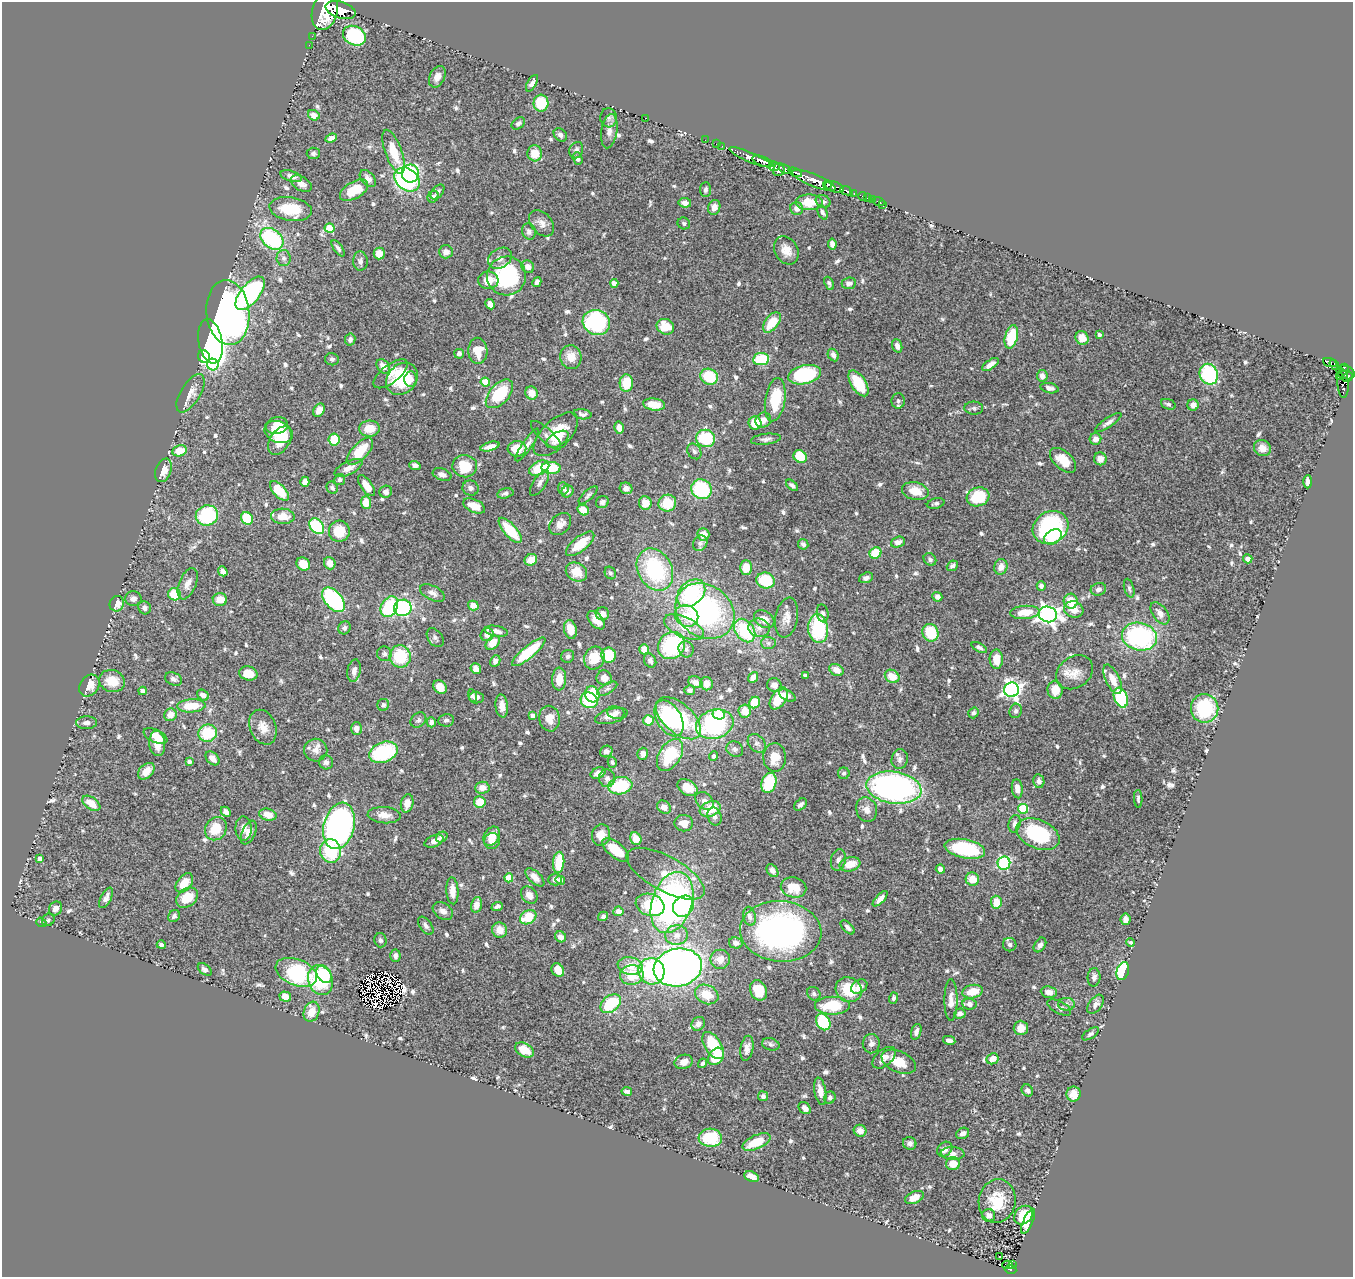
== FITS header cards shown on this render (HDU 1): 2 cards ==
NAXIS1  =                 1351
NAXIS2  =                 1275

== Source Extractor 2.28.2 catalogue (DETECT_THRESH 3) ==
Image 1351 x 1275 px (HDU 1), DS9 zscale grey, 1 PNG px = 1 image px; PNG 1355 x 1279 px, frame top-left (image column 1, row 1275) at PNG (2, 2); each listed source drawn as its Kron ellipse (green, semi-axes under 4 px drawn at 4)
Background 1.4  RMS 0.031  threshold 0.0931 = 3 sigma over >= 5 px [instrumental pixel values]
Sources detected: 740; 9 with non-positive FLUX_AUTO (blend fragments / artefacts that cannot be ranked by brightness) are neither listed nor drawn; of the other 731, the 500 brightest by FLUX_AUTO listed and drawn (231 fainter detections omitted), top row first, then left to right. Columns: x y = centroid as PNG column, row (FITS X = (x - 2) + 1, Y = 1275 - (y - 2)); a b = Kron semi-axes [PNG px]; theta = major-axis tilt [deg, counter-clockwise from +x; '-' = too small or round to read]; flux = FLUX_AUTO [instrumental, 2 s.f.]
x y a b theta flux
341 10 16 8 -18 7400
325 11 19 12 76 15000
312 36 2 2 - 11
354 36 12 9 -27 160
309 45 2 2 - 18
437 77 11 7 63 14
532 83 9 4 60 8
541 103 8 7 - 69
314 115 6 5 - 16
609 118 9 8 - 8.4
646 118 3 2 - 40
518 123 7 5 39 5.4
609 131 17 8 82 15
560 135 7 5 -45 6.9
331 138 6 4 21 9.3
705 140 2 2 - 19
716 144 2 2 - 23
722 146 2 2 - 21
576 150 8 6 68 6.7
394 152 23 8 -70 50
313 153 6 5 - 5.4
535 153 8 7 - 33
750 157 23 5 -23 2900
578 159 6 4 -71 6.5
763 161 11 4 -19 3400
774 166 5 5 - 560
785 169 6 4 -21 1500
779 170 6 5 - 580
795 172 7 3 -23 760
410 174 9 8 - 170
291 176 11 5 -17 12
368 179 10 6 -46 10
407 180 14 10 -40 340
814 180 23 6 -22 8700
301 184 11 7 -32 14
827 185 4 3 - 1400
834 187 9 5 -16 2600
354 190 15 8 31 60
705 190 7 5 87 5.2
846 191 6 3 -22 390
437 192 9 5 48 6.5
854 193 4 3 - 390
862 196 4 3 - 120
433 197 6 5 - 8.2
867 198 2 2 - 17
872 200 2 2 - 17
823 201 8 6 -28 5.7
878 201 6 2 -19 20
809 202 13 8 0 46
685 203 6 5 - 13
883 204 3 2 - 14
714 207 7 6 - 15
797 208 6 6 - 13
291 209 21 11 -9 72
822 212 8 4 -66 5.5
542 223 15 10 -47 16
684 223 6 6 - 5.4
329 228 5 4 - 83
529 232 8 7 - 8.6
272 239 13 9 -40 210
832 244 5 4 - 9.3
338 248 9 4 -55 5.9
786 250 15 11 -60 25
446 252 7 6 - 13
379 253 6 5 - 24
284 258 8 7 - 7.6
500 258 12 9 31 14
360 261 9 7 -88 7.7
528 267 7 6 - 13
506 276 19 19 - 180
488 280 10 8 0 28
537 282 5 4 - 7.1
614 283 4 4 - 17
829 283 7 4 -67 5.2
849 283 7 5 6 10
250 293 20 9 51 250
490 304 5 4 - 18
228 313 32 21 -85 790
596 322 14 12 -24 250
772 322 12 6 53 55
665 327 9 7 -23 47
1100 334 4 3 - 6.9
1011 337 12 6 76 94
1082 338 7 6 - 26
350 340 6 5 - 7.2
211 341 22 12 -79 1400
897 346 7 5 -71 11
478 351 13 9 -87 34
459 354 5 5 - 7.5
833 355 6 5 - 9.2
204 357 6 6 - 97
571 357 12 10 -78 28
332 359 7 6 - 5.8
761 359 8 6 6 110
1330 363 7 3 -19 280
213 364 6 5 - 80
990 364 9 4 36 14
1334 365 6 4 -55 440
383 366 8 6 -51 17
1344 368 5 4 - 570
1346 372 9 6 -18 790
391 374 21 9 38 22
1209 374 10 9 - 180
805 375 17 9 12 180
1042 376 6 5 - 15
1339 376 3 2 - 92
709 377 9 7 -29 76
1348 377 5 4 - 710
402 379 17 14 48 100
411 379 7 6 - 14
485 382 4 4 - 56
626 383 8 6 85 52
859 383 14 7 -57 56
1343 383 14 5 -86 480
1050 388 9 5 -13 8.7
190 393 21 10 59 20
531 393 6 6 - 23
499 394 17 9 47 100
775 400 22 10 81 84
898 401 7 6 - 5.7
1168 404 7 5 -22 5.1
654 405 11 6 -7 41
1193 405 5 5 - 16
974 408 9 6 -3 5.7
319 410 7 5 58 17
582 414 9 5 -8 6.8
763 420 8 7 - 16
1108 422 15 4 34 9.5
755 423 6 6 - 46
277 426 11 8 13 25
619 428 6 4 -76 15
369 429 10 8 5 35
279 432 15 10 -22 44
556 434 28 14 44 74
546 435 20 6 -43 11
706 438 9 8 - 120
334 439 6 6 - 48
557 439 12 7 32 22
766 439 15 5 7 8.3
1095 439 6 5 - 16
280 441 15 10 58 55
527 445 19 4 56 12
490 446 10 4 16 13
1262 448 9 7 -30 23
517 449 9 8 - 35
180 451 7 5 13 37
360 451 17 8 46 67
694 451 8 6 -55 7
800 456 7 6 - 59
1100 459 6 6 - 18
1063 460 15 9 -42 40
415 465 6 4 -19 7.3
465 466 12 11 - 59
348 468 15 6 26 19
539 468 11 6 28 77
551 468 9 6 -2 76
163 470 12 7 69 21
442 475 9 6 -19 7.7
340 480 5 5 - 6.8
305 482 5 4 - 15
1308 482 7 4 90 8.8
539 483 15 6 57 10
792 485 7 4 -41 5.6
367 486 12 5 -54 27
332 488 6 5 - 5.9
470 488 8 7 - 7.9
563 488 6 5 - 8.4
626 488 6 5 - 12
701 489 10 9 - 140
279 491 12 6 -47 58
567 491 6 5 - 11
915 491 13 9 -13 34
386 492 6 6 - 7.8
505 493 8 5 14 6
588 495 12 5 44 5.4
978 497 11 9 17 87
602 502 6 6 - 7.1
366 503 6 5 - 32
645 503 7 6 - 26
667 503 9 8 - 60
936 503 9 5 14 5.2
474 506 11 6 -23 26
583 510 6 5 - 32
207 515 11 10 - 150
283 516 12 7 -2 27
247 518 6 5 - 75
560 524 13 9 47 17
317 526 8 6 -49 160
1051 527 18 15 28 260
510 530 16 6 -48 78
339 531 10 10 - 46
703 534 6 6 - 29
1053 537 9 6 33 49
898 542 7 5 21 11
700 543 8 6 55 7.2
580 544 17 7 39 47
803 544 5 5 - 5.6
875 553 6 5 - 55
930 559 7 5 -45 7.8
1248 559 4 4 - 14
531 560 6 5 - 25
330 563 6 5 - 15
303 564 7 6 - 36
952 566 6 4 42 5.7
1001 567 8 6 74 17
746 568 7 6 - 32
655 570 22 17 -61 210
223 571 5 4 - 11
576 572 11 9 -29 36
610 573 6 5 - 5.2
866 578 7 5 21 8.4
766 580 9 8 - 84
188 584 17 8 67 18
1041 586 5 4 - 7
1129 588 10 5 -74 5.1
1098 589 8 6 18 8.6
432 593 13 7 -26 12
691 593 16 11 43 150
174 594 6 6 - 61
937 597 5 4 - 11
133 599 8 7 - 10
220 599 7 6 - 25
333 600 14 8 -49 210
1071 601 7 7 - 43
117 604 8 7 - 22
473 605 5 5 - 19
389 607 11 8 61 140
145 608 7 6 - 7.4
403 608 9 8 - 200
1074 609 10 8 -17 24
705 611 31 26 -35 450
1025 612 15 6 4 40
823 613 9 5 -81 7.5
1160 613 12 7 -55 16
602 614 7 6 - 16
1048 614 9 8 - 1100
687 616 12 10 -28 36
787 618 20 11 80 22
764 619 11 8 -31 22
596 620 11 6 -49 21
684 627 21 10 -25 33
344 628 7 6 - 6.2
759 628 11 9 -14 15
818 629 14 10 -83 140
570 630 9 6 -78 26
496 631 11 5 -11 12
745 631 13 9 -55 120
930 633 9 8 - 79
487 635 7 6 - 11
1139 637 18 13 -13 310
435 638 10 7 -53 6.5
493 643 8 6 48 28
768 643 7 6 - 5.7
671 646 14 12 49 190
979 647 8 4 -26 5.8
644 649 5 4 - 24
686 649 8 7 - 7.7
529 652 21 6 40 94
384 654 7 7 - 6.9
609 655 7 7 - 69
400 656 11 10 - 91
568 656 7 6 - 5.9
594 658 12 10 65 52
996 659 9 6 -89 30
495 661 6 5 - 8.7
650 661 7 6 - 7.6
476 669 5 5 - 16
836 670 7 5 -27 18
354 671 11 6 79 12
1075 672 20 15 36 29
248 673 9 7 -13 29
805 676 4 3 - 6.4
892 676 8 6 -34 36
753 677 6 4 50 17
604 678 8 7 - 19
173 679 9 6 -25 8.6
559 679 11 7 86 30
1113 679 16 7 -64 24
112 681 13 11 -17 40
695 682 7 5 -25 14
707 684 6 6 - 15
774 685 7 6 - 13
89 686 12 9 53 23
440 687 7 6 - 23
607 689 11 5 30 6.4
690 690 5 5 - 6.5
1012 690 7 7 - 910
1055 690 9 7 -85 34
143 691 4 4 - 15
592 694 8 7 - 79
203 695 6 5 - 13
787 695 9 5 -28 9.1
472 696 6 4 -76 5.2
476 697 7 6 - 11
779 698 12 7 55 43
1121 698 10 6 -70 120
589 700 9 7 -26 92
755 703 6 5 - 56
383 705 6 6 - 6
191 706 14 6 3 49
502 706 11 6 -83 16
1205 708 14 14 - 130
745 711 7 6 - 31
1016 711 7 6 - 6
616 712 8 6 -8 9.7
973 713 5 4 - 5.7
719 714 6 5 - 65
170 715 6 6 - 21
533 716 4 4 - 17
611 716 17 7 15 20
669 718 19 12 -58 170
678 718 27 14 -41 180
549 719 13 10 -80 22
418 720 8 7 - 5.8
446 720 8 6 11 6.4
648 720 5 5 - 35
431 722 5 4 - 8.7
87 723 10 6 0 9.8
715 724 19 14 16 260
263 727 18 13 -67 26
356 729 6 5 - 13
208 733 9 8 - 83
155 736 13 6 -26 22
157 743 13 8 -85 32
757 743 10 8 -47 8.8
735 749 9 7 -29 7.5
316 750 12 11 - 18
606 751 6 5 - 11
383 752 15 10 21 160
643 754 6 5 - 16
670 755 18 11 58 110
714 756 4 4 - 7.3
775 757 14 11 -88 39
212 758 8 5 -45 16
900 759 10 8 78 9.6
189 762 4 4 - 6.5
326 762 7 7 - 8.6
612 762 5 4 - 5.5
146 771 10 6 43 19
598 773 8 5 25 14
844 773 6 5 - 5
607 778 9 8 - 9.1
1039 781 7 5 -78 9.1
769 783 10 7 71 96
620 786 12 8 10 110
482 788 7 6 - 16
687 788 11 7 -31 42
894 788 28 16 -8 710
1017 789 9 5 -84 18
1138 799 9 4 -87 5
704 801 10 7 -44 13
480 802 6 6 - 34
91 803 10 6 -35 28
407 803 9 6 77 21
800 805 7 5 42 7.6
664 807 7 6 - 15
710 809 11 7 21 57
1023 809 5 5 - 110
867 810 12 10 -72 15
226 812 6 4 -45 7.2
268 815 9 6 -14 24
384 815 16 8 -4 19
715 817 9 7 -68 10
684 823 9 8 - 24
1015 824 9 6 75 9.5
339 826 23 15 76 870
216 829 12 10 56 50
244 829 12 8 -88 15
249 832 13 6 65 17
1038 834 23 14 -24 160
601 835 11 9 75 26
492 836 10 7 58 23
442 837 6 5 - 7.3
636 839 6 5 - 28
434 841 10 6 24 15
492 841 8 7 - 21
965 849 20 9 -11 140
616 850 16 7 -39 48
331 851 12 10 -83 120
40 859 4 4 - 9.9
838 860 11 7 77 9.2
559 862 10 5 85 64
1004 863 7 6 - 210
850 864 10 7 15 31
940 869 4 4 - 13
772 871 7 5 -51 7.2
665 874 43 17 -29 69
535 877 12 6 -43 16
509 878 4 4 - 57
555 879 7 6 - 8.4
972 879 6 6 - 31
560 880 5 4 - 5.9
184 883 11 7 51 36
794 887 13 10 -12 39
452 891 13 6 -86 23
529 895 9 7 -50 12
106 898 11 5 63 10
187 898 12 9 38 47
880 899 10 4 46 13
672 902 31 20 71 640
996 902 6 5 - 32
476 905 8 5 75 17
650 905 14 11 -18 110
497 906 6 4 23 6.3
683 906 11 9 43 140
56 909 7 6 - 13
443 911 11 7 -33 12
618 911 5 5 - 13
174 916 6 5 - 6.1
603 916 5 4 - 5.5
750 916 9 6 -80 9
528 917 9 6 32 55
1125 919 6 5 - 12
48 920 7 5 44 5.1
41 922 5 4 - 5.4
426 926 10 6 -53 7.4
848 927 9 4 -45 6.4
500 930 8 7 - 26
781 931 41 30 -5 600
677 935 11 10 - 20
560 937 6 5 - 12
380 940 7 6 - 6.2
1131 942 4 4 - 5.9
736 943 7 5 -14 7
161 945 4 3 - 6.7
1010 945 7 6 - 7.8
1040 945 8 5 56 8.2
395 956 6 5 - 7.9
720 959 9 9 - 18
630 966 12 8 -11 31
678 968 24 19 11 1400
205 969 8 5 -38 8.6
558 970 7 6 - 30
651 971 13 13 - 240
1123 971 9 6 71 160
296 972 22 13 -22 230
324 974 9 7 -58 100
632 975 12 9 11 56
1094 977 9 6 87 9.3
320 980 15 12 -71 98
859 987 9 6 32 16
758 990 10 8 -66 53
849 990 13 12 - 71
973 992 10 6 12 38
1049 992 8 5 -7 13
707 994 12 9 -23 38
814 994 7 6 - 5.3
285 996 6 5 - 19
893 998 6 4 75 5.6
951 1000 21 6 -90 18
611 1004 11 8 38 110
969 1004 7 5 -6 12
1066 1004 8 6 -1 7.5
1095 1004 11 6 54 10
832 1006 17 9 0 94
1059 1008 13 6 -28 7.6
312 1012 10 7 71 31
960 1013 5 5 - 8.9
823 1022 9 6 -58 110
698 1024 7 6 - 10
1021 1028 7 7 - 25
916 1032 8 5 71 8.6
1091 1034 9 4 33 4.9
949 1040 6 4 -12 9.2
771 1044 9 6 -15 6.2
871 1044 9 8 - 11
713 1045 15 8 -57 100
747 1048 13 6 81 14
524 1050 10 6 -29 26
716 1056 9 7 51 59
884 1058 13 8 41 19
992 1059 6 5 - 22
684 1062 9 7 18 21
899 1062 18 10 -24 44
702 1063 5 3 - 5.5
1027 1090 6 5 - 8
627 1091 5 3 - 6
820 1091 14 5 -79 19
1074 1094 7 7 - 17
763 1096 5 5 - 8.2
830 1098 6 5 - 6.3
805 1108 7 5 -46 11
860 1131 6 6 - 17
963 1133 7 5 27 11
710 1138 11 9 -3 91
757 1142 15 7 24 51
910 1143 7 6 - 8.7
945 1149 8 6 43 13
953 1153 12 6 -3 10
953 1164 7 6 - 29
751 1177 7 5 -23 21
914 1197 10 6 25 27
997 1201 22 18 81 58
989 1215 6 6 - 13
1023 1215 10 8 47 73
1028 1221 13 4 66 34
1000 1257 3 3 - 6.2
1012 1264 4 2 - 16
1008 1265 5 3 - 98
1010 1269 6 4 -9 120
At the frame edge (FLAGS 8, measured only in part): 1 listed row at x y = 325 11
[231 fainter detections neither listed nor drawn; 9 non-positive-flux detections neither listed nor drawn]